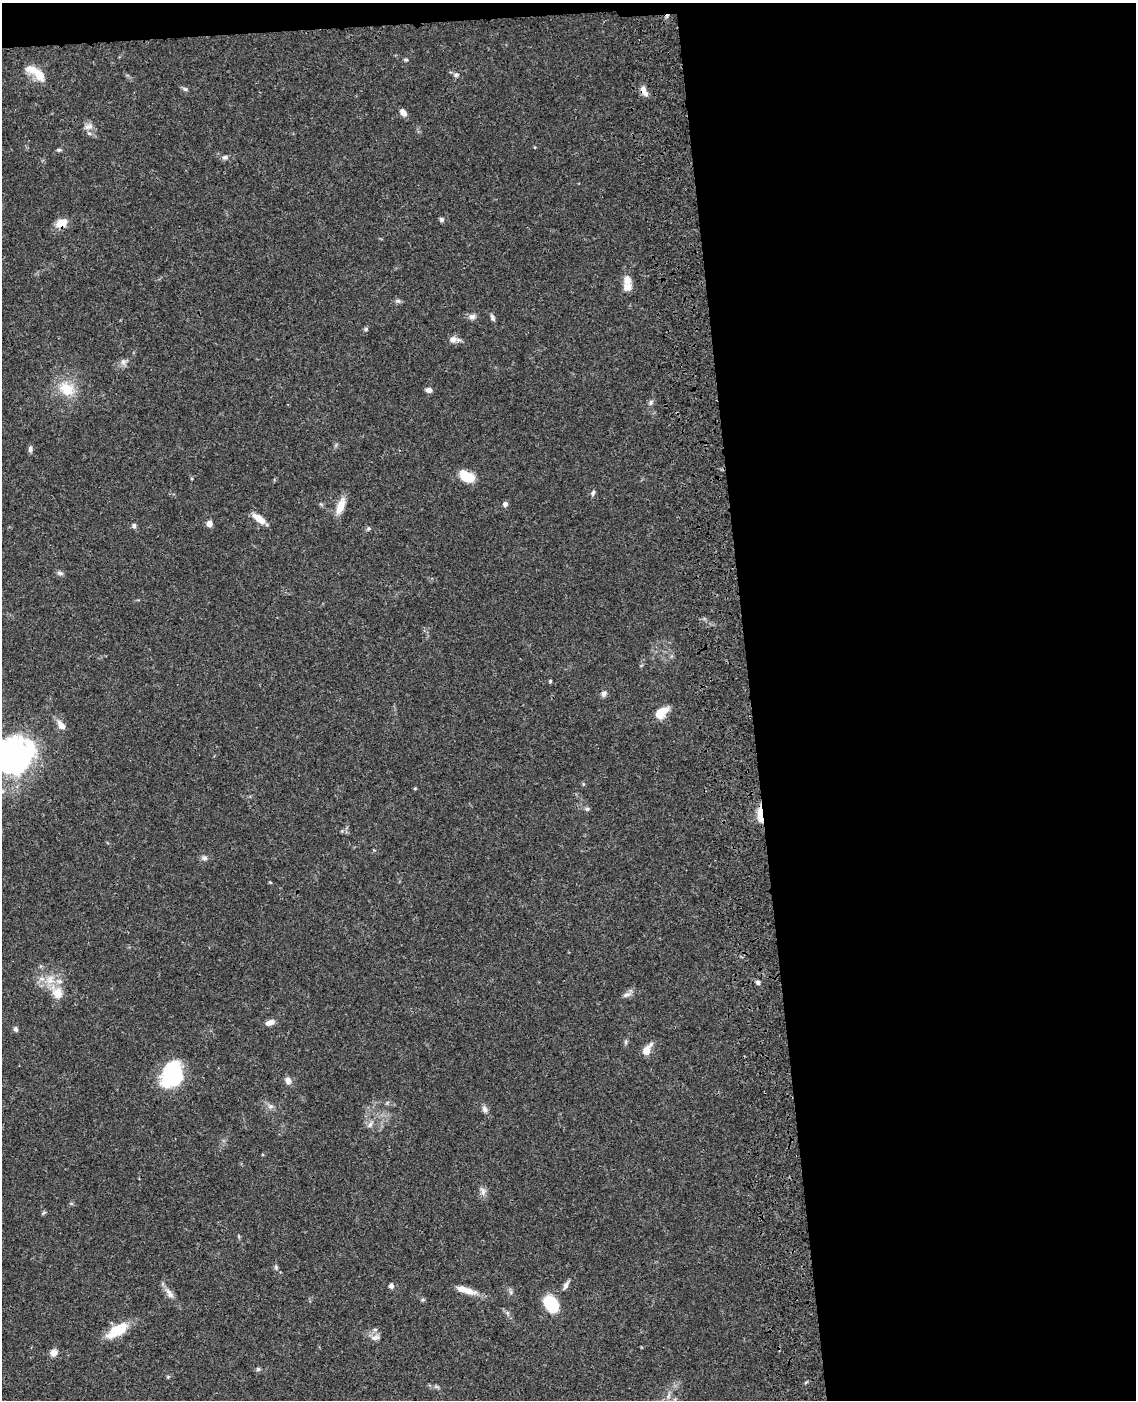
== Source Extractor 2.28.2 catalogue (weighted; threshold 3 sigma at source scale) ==
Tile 4 of 4 x 3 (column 4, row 1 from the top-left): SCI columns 3520-4653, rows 3052-4449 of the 4769 x 4604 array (HDU 1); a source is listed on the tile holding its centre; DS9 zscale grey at full resolution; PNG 1138 x 1402 px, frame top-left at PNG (2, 3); no overlay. Shown black and unused: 35% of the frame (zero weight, under 3 of 4 exposures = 6% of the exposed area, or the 3 px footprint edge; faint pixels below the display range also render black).
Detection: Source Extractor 2.28.2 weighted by HDU 2 'WHT'; one run over the whole footprint, this tile lists its part. Background 0.0444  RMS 0.0028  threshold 0.0126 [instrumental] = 3 sigma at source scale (4.5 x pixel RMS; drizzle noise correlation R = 1.50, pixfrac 1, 0.05/0.05 arcsec/px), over >= 5 px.
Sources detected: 69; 1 cosmic-ray / hot-pixel residue — not listed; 3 inside a brighter listed object's ellipse — not listed separately; the other 65 listed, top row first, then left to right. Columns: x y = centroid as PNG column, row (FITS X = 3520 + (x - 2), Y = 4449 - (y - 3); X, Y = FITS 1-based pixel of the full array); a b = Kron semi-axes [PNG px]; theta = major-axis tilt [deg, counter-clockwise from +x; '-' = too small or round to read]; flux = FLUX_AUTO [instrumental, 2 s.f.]
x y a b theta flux
406 60 5 4 - 0.38
34 70 25 10 -18 4.1
456 75 6 6 - 0.64
185 89 7 5 -43 0.53
643 89 10 7 -78 1.5
403 113 8 6 -46 1.7
89 127 13 7 15 1.5
59 150 6 5 - 0.46
225 157 8 6 -10 0.85
441 219 6 5 - 0.59
62 223 15 10 22 2.9
627 279 18 10 -80 2.6
398 301 8 5 -7 0.62
472 316 10 7 3 1.1
492 317 10 5 -65 0.68
366 329 6 5 - 0.43
453 339 10 8 5 1.7
123 362 8 7 - 1
66 389 24 18 -41 6.9
429 390 7 6 - 1.1
651 403 8 5 71 0.61
30 449 8 6 89 0.72
468 477 13 8 -29 8.4
593 493 7 5 65 0.66
505 504 5 5 - 0.91
340 506 21 8 69 3.5
259 518 15 6 -38 3.5
209 524 7 7 - 1.4
134 526 6 5 - 0.62
60 573 8 6 -20 0.79
550 681 4 4 - 0.34
604 693 8 7 - 0.91
661 713 16 9 39 4.2
61 725 12 7 -50 2.1
14 756 40 34 37 61
415 788 5 3 - 0.27
587 809 6 5 - 0.51
760 814 19 6 -88 4
204 858 8 7 - 0.83
758 982 6 5 - 0.64
57 993 19 14 -57 5.1
626 995 12 6 21 1.1
270 1022 12 6 18 1.5
15 1029 7 6 - 0.61
626 1042 6 4 90 0.46
647 1050 13 7 58 3.1
172 1074 25 20 64 22
288 1080 9 8 - 1.3
270 1106 8 6 20 0.85
485 1109 10 7 -57 1
370 1125 10 5 53 0.9
483 1191 12 6 -89 1.3
44 1212 6 4 20 0.37
276 1267 7 5 -89 0.54
566 1285 13 6 61 1.1
391 1286 5 4 - 1.1
465 1290 25 7 -17 3.5
511 1292 7 4 73 0.51
169 1293 17 7 -54 1.9
551 1304 17 12 -54 9.9
117 1330 26 11 32 7.7
375 1337 13 7 10 1.4
53 1352 8 7 - 1.7
258 1369 5 5 - 0.54
168 1377 6 4 19 0.33
Overlapping masked pixels (flux is a lower limit): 3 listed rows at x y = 643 89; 62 223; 760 814
Isophote crosses this tile's border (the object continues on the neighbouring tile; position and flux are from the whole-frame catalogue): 1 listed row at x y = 14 756